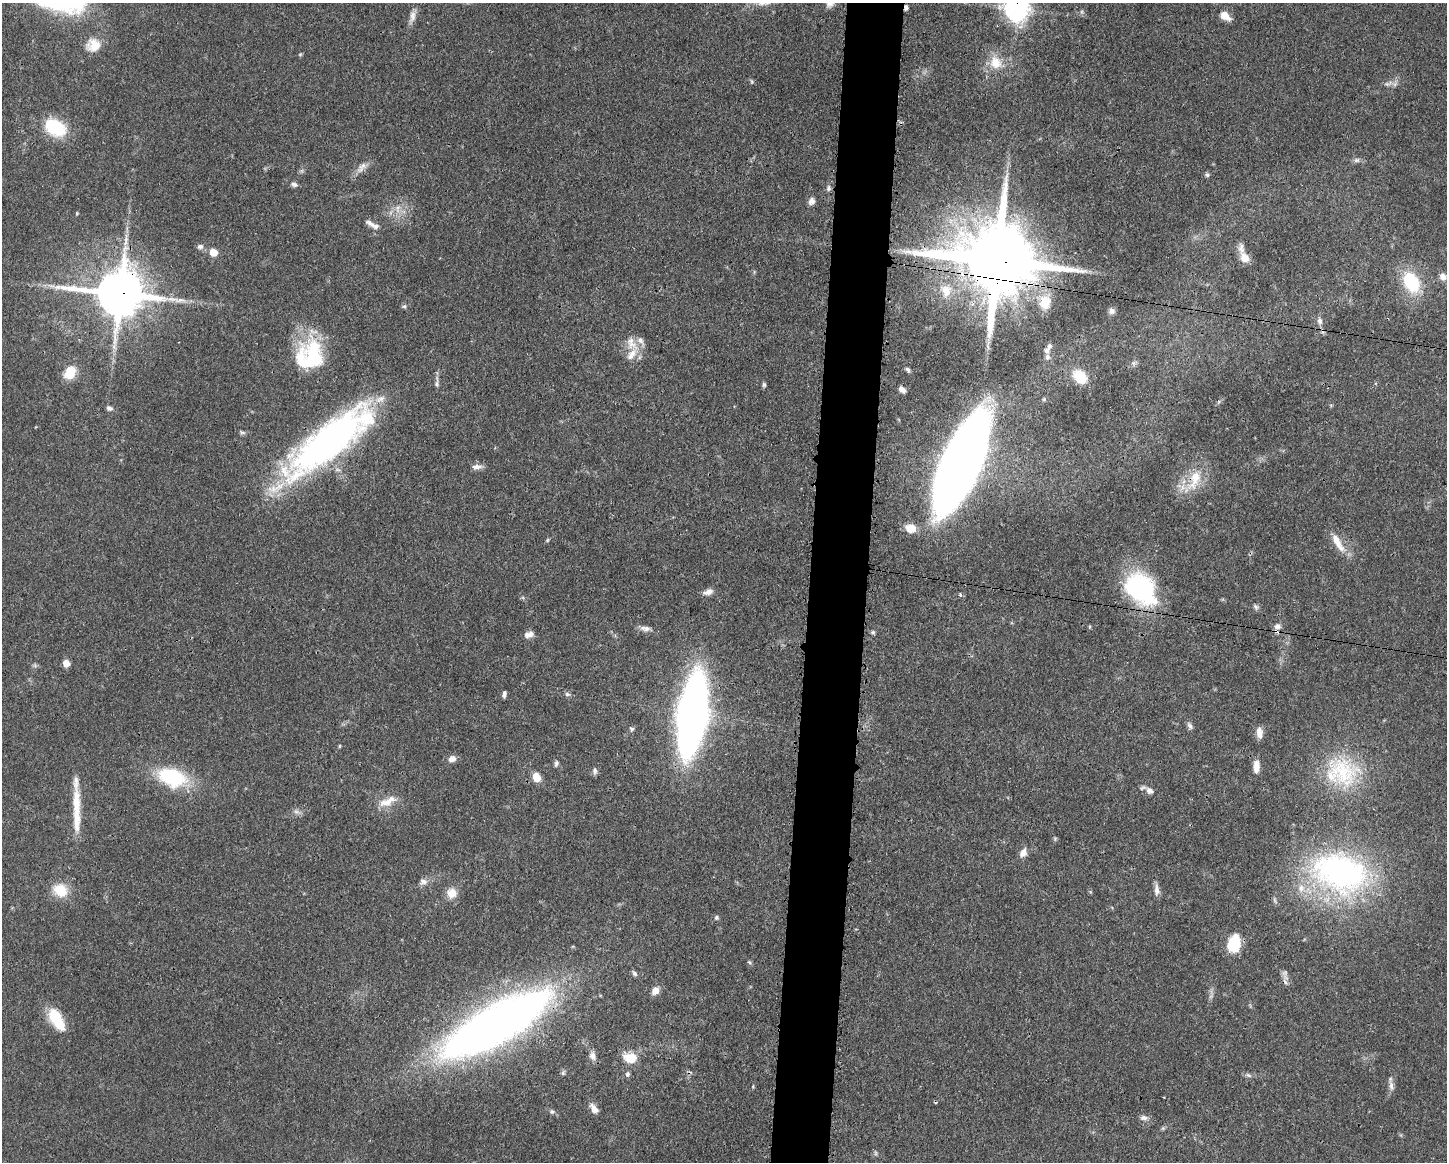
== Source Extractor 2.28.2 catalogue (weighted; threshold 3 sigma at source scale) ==
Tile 5 of 3 x 4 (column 2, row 2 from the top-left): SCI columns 1561-3005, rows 2324-3483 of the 4680 x 4647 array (HDU 1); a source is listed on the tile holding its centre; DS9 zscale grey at full resolution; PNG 1449 x 1164 px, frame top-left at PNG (2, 3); no overlay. Shown black and unused: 4% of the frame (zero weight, under 3 of 4 exposures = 1% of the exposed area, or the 3 px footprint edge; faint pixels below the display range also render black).
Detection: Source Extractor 2.28.2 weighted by HDU 2 'WHT'; one run over the whole footprint, this tile lists its part. Background 0.0545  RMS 0.0032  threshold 0.0145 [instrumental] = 3 sigma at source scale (4.5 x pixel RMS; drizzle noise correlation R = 1.50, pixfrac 1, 0.05/0.05 arcsec/px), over >= 5 px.
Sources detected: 120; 2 too faint to see at this stretch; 1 inside a brighter object's white glare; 2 cosmic-ray / hot-pixel residue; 1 long thin detection or spike segment (spike, bleed or trail) — not listed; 10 inside a brighter listed object's ellipse — not listed separately; the other 104 listed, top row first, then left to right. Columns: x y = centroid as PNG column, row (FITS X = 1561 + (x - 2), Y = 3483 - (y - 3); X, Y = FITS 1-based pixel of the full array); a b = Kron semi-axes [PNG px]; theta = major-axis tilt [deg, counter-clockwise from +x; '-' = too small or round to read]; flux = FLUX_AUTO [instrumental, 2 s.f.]
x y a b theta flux
906 7 5 4 - 0.96
1017 9 10 10 - 190
1082 12 7 4 -72 0.55
412 16 17 8 79 2.2
1225 16 14 8 -38 3.3
93 45 19 17 20 5.4
300 54 6 4 1 0.36
995 63 18 16 -51 6.7
752 82 7 4 -60 0.51
1389 84 15 6 23 1.8
55 128 21 14 -28 20
1356 160 8 6 2 0.98
361 168 20 8 50 2.6
1207 175 6 5 - 0.65
294 184 10 6 -17 1
828 188 8 6 89 0.83
812 201 9 7 69 1.5
398 208 10 7 77 2.1
77 213 5 4 - 0.32
370 223 15 7 -31 1.6
200 247 8 7 - 1.2
213 252 9 8 - 3.6
1244 258 11 9 -53 3.6
996 261 24 19 -15 5100
1443 276 9 7 -71 1.9
1411 282 22 15 -63 19
946 291 20 16 -74 6.5
120 293 16 14 -6 1600
1045 302 21 16 82 7.1
404 306 6 5 - 0.62
1112 311 7 7 - 1.2
1320 321 11 7 -82 1.5
631 343 25 14 -58 5.4
1047 350 8 6 61 1.3
311 357 38 28 76 28
1133 363 7 6 - 0.8
908 370 7 5 -55 0.66
70 373 17 12 61 6.3
1080 376 13 9 -41 12
437 383 14 5 87 1.2
764 385 7 5 -87 0.64
902 389 7 5 -43 1.6
109 408 8 6 -19 0.99
242 432 9 5 -13 0.7
329 441 107 31 38 130
961 463 71 21 66 740
477 467 13 6 2 1.8
1195 479 34 16 70 9.9
911 528 10 8 -10 5.2
547 540 6 4 88 0.39
1338 542 30 9 -59 5.4
1140 588 39 27 -47 45
708 592 14 7 16 1.8
960 595 5 4 - 0.66
1256 607 8 6 -56 0.82
1277 626 8 7 - 1.3
1090 627 6 4 89 0.36
646 628 16 7 -6 1.8
873 632 6 5 - 0.58
529 634 11 7 19 2
66 663 8 7 - 2.3
504 694 7 4 76 0.91
567 694 7 5 -12 0.79
692 715 47 16 82 350
1190 726 10 6 -52 1
631 729 6 5 - 0.71
1259 733 14 8 -85 2.6
340 746 5 3 - 0.35
452 759 9 7 25 2.1
556 763 9 5 74 0.8
1256 767 15 7 88 3.1
595 771 9 6 -83 0.99
1342 772 50 39 -42 28
172 777 32 19 -17 25
536 777 8 7 - 4.8
1149 791 9 7 -45 1.8
385 802 25 11 9 4.7
76 807 49 9 -88 10
296 812 8 7 - 1.2
1055 839 6 5 - 0.45
1023 853 11 8 61 2.3
1340 872 73 49 -15 89
423 882 11 9 10 1.8
60 890 19 16 -31 6.9
1157 890 16 7 -88 1.9
452 893 14 13 - 3.5
716 917 5 5 - 0.6
1234 944 16 11 71 13
749 962 6 4 -45 0.5
635 973 8 6 -47 0.8
1285 975 19 7 -77 1.8
655 991 10 8 50 2.4
56 1019 27 12 -59 11
496 1024 91 26 30 380
592 1056 12 8 -76 1.9
630 1058 16 12 -1 6.1
563 1073 7 5 75 0.61
627 1074 7 6 - 0.78
1248 1075 10 5 -19 0.9
753 1086 5 3 - 0.34
1391 1086 15 6 -78 1.6
594 1108 13 7 -55 2.3
552 1112 8 6 -25 0.8
1144 1118 10 7 4 1.3
Overlapping masked pixels (flux is a lower limit): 9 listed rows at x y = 906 7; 1017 9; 996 261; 120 293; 329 441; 961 463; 1195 479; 1285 975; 496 1024
Isophote crosses this tile's border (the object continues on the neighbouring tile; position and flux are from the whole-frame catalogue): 1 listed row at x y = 1017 9